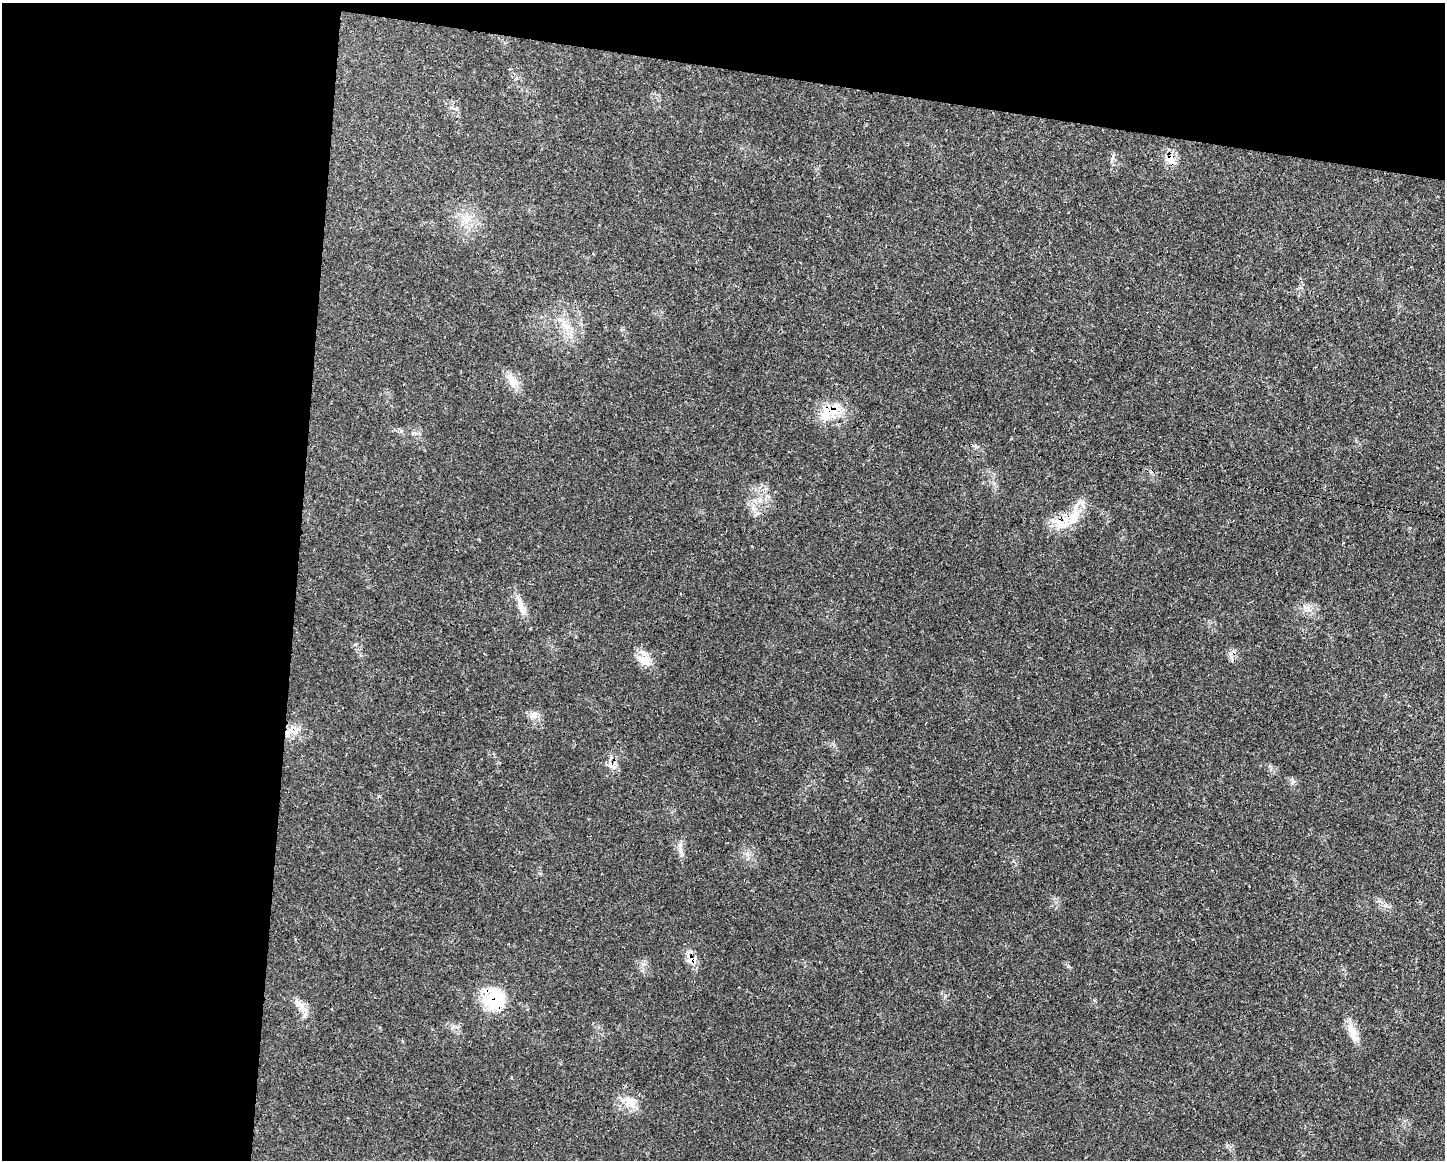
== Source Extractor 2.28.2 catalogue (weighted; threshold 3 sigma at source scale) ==
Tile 1 of 3 x 4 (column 1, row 1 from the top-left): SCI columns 117-1559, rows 3492-4649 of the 4675 x 4660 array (HDU 1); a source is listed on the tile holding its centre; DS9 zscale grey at full resolution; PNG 1447 x 1162 px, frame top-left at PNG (2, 3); no overlay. Shown black and unused: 27% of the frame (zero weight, under 3 of 4 exposures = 2% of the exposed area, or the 3 px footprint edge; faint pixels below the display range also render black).
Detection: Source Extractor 2.28.2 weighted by HDU 2 'WHT'; one run over the whole footprint, this tile lists its part. Background 0.0771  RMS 0.0035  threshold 0.0159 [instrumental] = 3 sigma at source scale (4.5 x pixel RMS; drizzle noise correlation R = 1.50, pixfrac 1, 0.05/0.05 arcsec/px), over >= 5 px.
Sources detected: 22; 2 inside a brighter listed object's ellipse — not listed separately; the other 20 listed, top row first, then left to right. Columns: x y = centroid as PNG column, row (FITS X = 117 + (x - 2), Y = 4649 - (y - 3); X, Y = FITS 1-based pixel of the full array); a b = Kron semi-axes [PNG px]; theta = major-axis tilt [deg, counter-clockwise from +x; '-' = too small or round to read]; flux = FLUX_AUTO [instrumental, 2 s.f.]
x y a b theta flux
1171 157 14 10 63 3.6
565 325 17 7 -56 3.6
511 378 22 10 -48 4.1
828 411 30 14 58 8.4
753 508 9 4 -54 1.3
1075 516 16 9 79 4.5
1061 525 16 7 23 3.8
1343 543 3 2 - 0.34
520 605 17 7 -74 2.9
1305 607 9 5 -1 1.3
644 660 21 10 -28 4.4
534 715 13 8 74 2.1
287 733 7 6 - 1.6
612 766 17 6 -42 2
680 851 14 4 -80 1.4
691 960 13 8 -4 2.5
496 1000 29 25 58 16
300 1005 21 8 -51 3.6
1353 1034 21 12 -71 4.8
630 1102 20 11 -50 4.6
Overlapping masked pixels (flux is a lower limit): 7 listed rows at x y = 1171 157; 828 411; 1061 525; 287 733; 612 766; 691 960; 496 1000
Unlisted compact peaks at least as high as the median listed source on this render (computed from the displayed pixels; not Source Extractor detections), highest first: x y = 1068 966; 1385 905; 355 644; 1292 783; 644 964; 1113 158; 994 483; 454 1026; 1056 902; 1270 766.